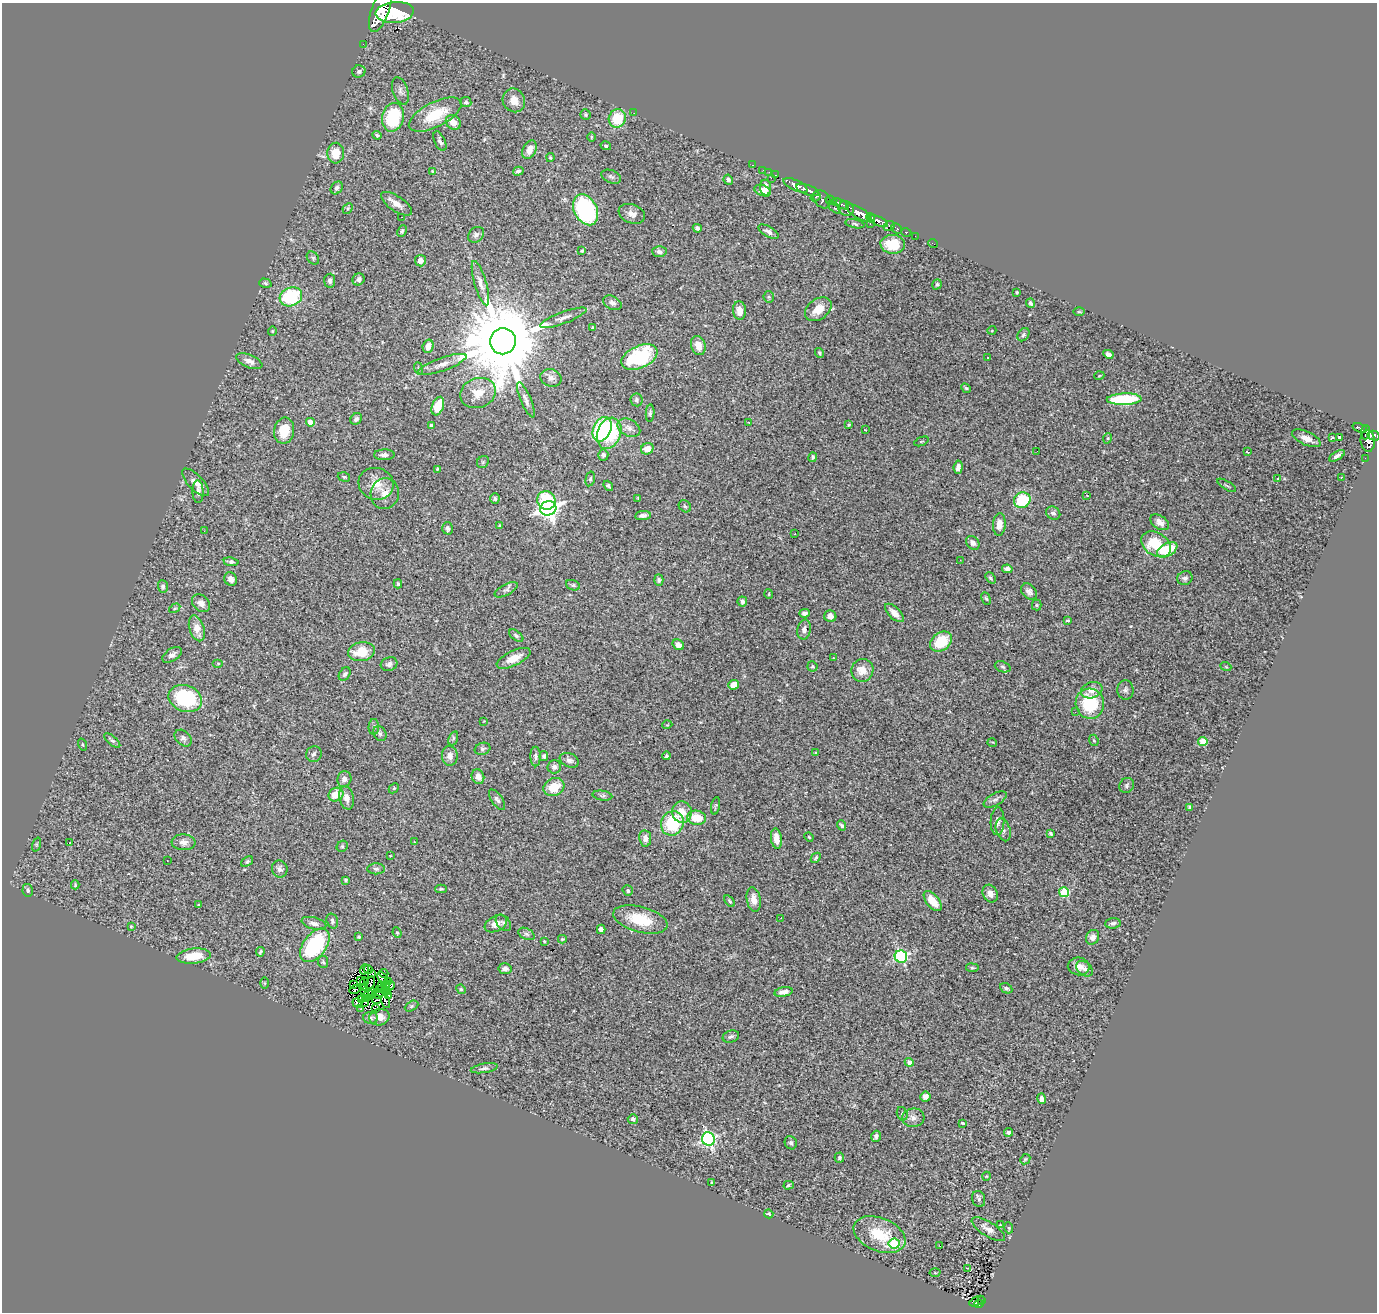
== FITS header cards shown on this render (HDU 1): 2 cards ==
NAXIS1  =                 1375
NAXIS2  =                 1310

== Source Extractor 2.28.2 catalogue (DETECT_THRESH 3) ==
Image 1375 x 1310 px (HDU 1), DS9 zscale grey, 1 PNG px = 1 image px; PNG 1379 x 1314 px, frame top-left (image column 1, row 1310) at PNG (2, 3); each listed source drawn as its Kron ellipse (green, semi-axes under 4 px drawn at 4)
Background 0.744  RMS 0.042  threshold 0.127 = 3 sigma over >= 5 px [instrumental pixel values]
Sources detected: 367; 8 with non-positive FLUX_AUTO (blend fragments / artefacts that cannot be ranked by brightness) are neither listed nor drawn; the other 359 listed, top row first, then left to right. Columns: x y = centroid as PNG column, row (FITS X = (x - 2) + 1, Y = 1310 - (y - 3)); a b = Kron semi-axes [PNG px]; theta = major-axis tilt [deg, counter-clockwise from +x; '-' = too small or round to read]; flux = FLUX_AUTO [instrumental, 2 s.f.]
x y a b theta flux
380 10 23 8 70 4300
395 12 19 10 5 7600
363 44 2 2 - 11
359 71 7 6 - 6.3
400 91 14 7 -71 13
514 100 12 11 - 30
466 102 5 5 - 5.7
634 113 2 2 - 5.9
435 115 29 12 27 98
586 115 5 5 - 4.7
393 117 14 11 76 140
617 118 9 8 - 88
453 122 8 6 -44 27
377 135 5 3 - 5.3
591 137 5 3 - 2.8
440 141 10 5 -65 9.4
606 146 5 4 - 4.1
529 150 10 6 66 22
336 153 10 8 87 50
550 157 4 3 - 3.6
753 165 3 2 - 30
763 170 2 2 - 9.7
433 171 4 4 - 3.1
518 171 5 4 - 6.1
769 172 2 2 - 10
776 175 3 2 - 38
611 177 10 6 -22 8
771 178 2 2 - 49
728 180 5 4 - 6.8
796 185 13 5 -25 1800
337 188 7 5 48 7.4
766 188 8 5 -82 23
808 190 12 5 -20 1600
763 191 8 5 -21 24
816 197 5 2 - 190
822 199 10 7 -50 680
831 200 5 4 - 620
396 204 18 7 -34 22
840 204 9 4 -26 460
834 207 8 3 -46 180
348 208 6 4 46 3.9
846 209 8 7 - 890
585 210 16 11 -62 340
859 213 14 5 -31 2600
632 214 14 9 -21 19
401 217 3 2 - 24
871 218 5 3 - 630
878 221 10 4 -24 1000
855 224 10 4 -12 5.4
870 224 3 2 - 36
889 226 5 5 - 280
697 228 5 4 - 8.1
897 228 6 3 -45 150
402 231 6 4 62 5.4
768 232 11 5 -29 11
906 232 5 3 - 74
476 235 9 7 43 9.9
915 236 2 2 - 11
933 243 5 2 - 12
893 244 12 9 -4 85
582 251 4 3 - 3.4
659 252 7 5 -3 11
313 258 7 5 -50 5.4
420 261 5 5 - 18
358 279 6 5 - 8
330 281 7 5 84 6.7
265 283 6 4 -18 4.3
480 283 23 6 -74 21
937 284 5 4 - 4.8
1017 292 3 3 - 3.1
291 297 11 9 26 190
769 297 6 5 - 4.2
612 303 10 6 -28 11
1030 303 4 3 - 5.7
818 309 15 10 37 39
739 310 9 6 -85 25
1079 312 6 4 0 3.2
563 318 24 6 20 18
593 328 4 3 - 7.2
992 330 4 3 - 2.4
272 331 4 4 - 2.7
1023 335 7 5 52 5.2
503 341 13 13 - 49000
428 346 7 5 74 22
698 346 10 7 -72 32
820 353 5 4 - 4
1108 354 5 4 - 9.7
639 357 19 11 24 210
988 358 3 2 - 12
249 361 14 6 -23 16
442 364 25 6 19 27
418 368 6 4 -71 4.2
1099 376 5 3 - 2.3
551 378 11 8 -17 13
966 388 5 4 - 3.5
478 393 18 14 21 50
1124 399 17 6 2 200
526 400 19 5 -66 14
636 400 6 6 - 6.7
438 406 10 6 70 66
650 413 9 4 85 5.5
356 419 6 5 - 9.2
310 422 4 4 - 42
748 422 3 3 - 12
849 425 3 3 - 3
432 426 4 4 - 13
629 428 12 8 -28 18
1360 428 7 3 -20 240
602 429 13 9 65 230
865 430 3 2 - 2
284 431 13 10 79 52
1366 432 7 3 86 290
609 433 16 11 69 200
1373 436 6 5 - 370
1332 437 3 2 - 7
1339 437 4 3 - 15
1108 438 5 3 - 2.9
1306 438 15 6 -25 21
921 441 8 2 21 2.2
1368 441 11 7 -84 760
647 449 6 5 - 27
1037 451 2 2 - 4
1248 452 3 2 - 4.9
384 455 10 5 1 10
603 455 5 5 - 7.4
1337 456 9 4 32 11
813 457 5 4 - 5.5
1365 458 2 2 - 8.4
483 462 6 5 - 4.6
958 467 7 4 84 11
437 469 3 2 - 2.5
344 477 6 4 -15 4.3
1341 477 3 2 - 2.7
1277 478 3 3 - 5.8
590 479 7 4 76 4.4
196 482 18 7 -46 22
376 484 17 16 - 45
1227 485 11 2 -32 3.7
608 486 5 3 - 6
198 492 11 5 -88 9.3
385 493 15 14 - 33
1087 495 4 3 - 2.3
495 499 5 4 - 5.7
638 499 4 3 - 3.5
546 500 9 8 - 130
1022 500 8 7 - 120
685 506 7 5 -44 4.5
548 508 8 7 - 1600
1053 513 7 6 - 7.8
643 515 8 4 7 10
1160 522 10 6 -34 18
999 524 11 6 86 23
500 525 4 3 - 3
448 528 6 5 - 7.1
204 531 3 2 - 2.9
795 534 3 2 - 3.4
973 543 7 6 - 11
1156 544 16 11 -32 110
1167 550 11 6 28 89
960 560 3 2 - 3.6
231 562 7 4 -8 7
1007 569 5 4 - 8.9
990 578 6 4 -50 4.5
1185 578 8 6 21 8.8
231 579 7 6 - 15
659 580 6 4 -89 6.5
398 584 4 3 - 4.4
573 585 7 5 -21 6.1
163 587 6 5 - 6.3
506 590 12 5 28 9.2
1029 591 9 7 -48 11
769 594 5 3 - 2.5
986 598 6 4 -62 3.8
742 601 5 4 - 7.7
201 603 10 7 -40 17
1037 605 5 5 - 4
175 608 6 4 31 3.5
805 613 5 4 - 9.6
894 613 12 5 -44 21
830 616 6 6 - 21
1067 620 4 3 - 3.3
197 628 13 7 -72 35
804 630 10 6 78 13
516 636 8 4 -38 6
941 642 12 8 36 87
678 645 6 5 - 20
361 652 13 9 9 70
172 655 11 6 34 12
514 658 18 7 25 39
833 658 3 2 - 2.6
218 663 5 3 - 2.7
389 664 8 6 19 9.3
812 666 5 5 - 4.3
1003 667 8 5 -20 5.9
1226 667 5 3 - 2.4
862 670 11 11 - 34
345 674 7 5 55 7
734 685 5 5 - 30
1092 690 11 8 18 21
1125 690 10 8 -85 9.5
185 699 17 13 -19 220
1090 704 15 14 - 170
1075 712 3 2 - 3.6
484 721 2 2 - 1.5
667 725 5 3 - 2.1
374 727 8 5 89 6.5
380 734 8 6 -57 6.7
183 738 10 7 -42 9.8
453 738 7 4 71 5.2
112 740 10 4 -39 7.8
1094 740 6 4 -68 3.8
1203 741 4 4 - 76
992 742 5 3 - 2.5
82 745 6 3 -71 2.8
483 749 8 6 17 6.1
815 752 3 3 - 8.3
314 754 8 7 - 8.8
450 756 10 8 -86 16
536 756 10 5 -88 9.7
544 756 5 4 - 6.4
666 756 4 4 - 4.8
569 760 10 6 -21 12
554 767 7 6 - 9
478 777 7 6 - 18
344 779 8 7 - 14
1127 785 8 7 - 6.6
554 787 11 8 27 63
394 788 6 4 44 3.6
336 795 8 6 30 48
602 796 10 5 -8 6.1
347 798 12 7 -75 21
995 799 12 6 29 12
497 800 12 5 -55 8.7
715 806 9 3 79 3.8
1190 807 4 3 - 6.4
682 812 11 10 - 39
697 818 9 7 -9 61
998 821 14 7 88 14
672 823 12 11 - 150
841 825 5 4 - 5.6
1003 830 11 7 -72 11
1051 833 4 3 - 4.9
809 837 5 4 - 3.2
645 838 8 6 -81 15
776 839 10 5 -83 30
184 842 12 8 -3 17
414 842 2 2 - 1.8
69 843 3 3 - 29
36 845 7 3 71 3.3
342 846 6 5 - 4
390 856 3 2 - 2
816 858 5 3 - 4
167 861 3 2 - 3.4
247 862 7 4 37 4.4
280 869 8 7 - 9.8
376 869 9 5 -1 7.5
346 880 4 3 - 3.7
75 885 4 3 - 3.3
441 889 6 4 1 4.2
28 890 6 5 - 6.2
628 891 5 5 - 5.2
1064 892 5 5 - 170
990 894 9 7 -62 18
754 899 12 7 -81 24
730 901 6 4 -54 4.5
933 901 12 6 -51 41
199 905 3 3 - 2.9
781 918 2 2 - 2.6
640 919 28 12 -15 100
332 921 8 5 -72 6.9
314 923 13 6 -15 14
503 923 9 6 -51 8.5
1113 923 8 5 5 7.2
496 924 12 7 26 22
131 926 4 3 - 2.4
601 929 4 4 - 13
397 933 5 4 - 3.7
526 934 8 5 -27 6.8
359 937 3 3 - 3.8
1093 937 7 6 - 14
562 939 4 3 - 2.8
544 941 4 3 - 3
315 945 19 11 52 260
260 952 5 4 - 4.7
194 956 17 7 6 67
901 957 6 6 - 410
323 962 6 5 - 4.6
1079 966 11 9 -9 20
972 968 6 4 -7 4.4
368 969 4 2 - 0.069
505 969 6 5 - 12
1084 969 9 6 -38 11
364 970 5 2 - 5.1
372 973 3 2 - 6.5
384 973 4 2 - 5.3
383 979 8 3 -65 4.8
360 980 4 2 - 1.6
388 981 3 2 - 2.3
364 982 4 2 - 1.7
370 982 6 2 72 4.6
265 983 6 4 -90 2.8
353 984 3 2 - 1.9
381 985 2 2 - 1.9
386 985 3 2 - 5.6
390 986 6 4 71 7
365 987 2 2 - 1.2
1006 988 6 5 - 6.1
379 989 2 2 - 1.5
461 989 5 4 - 4
355 990 5 2 - 3.8
364 991 3 2 - 4.3
387 992 2 2 - 2.3
784 992 9 4 10 14
372 993 5 2 - 5.1
369 994 5 4 - 2.7
378 995 5 2 - 4.4
388 995 3 2 - 0.12
366 997 4 2 - 0.42
362 1000 3 2 - 2.2
377 1000 5 2 - 1.8
385 1001 6 2 -67 11
365 1002 3 2 - 3.9
358 1003 6 3 -35 12
411 1006 7 4 28 4.6
361 1008 3 2 - 2.1
375 1008 3 2 - 2.4
379 1017 10 8 13 23
370 1018 7 5 -4 7.3
731 1036 8 6 20 7.5
909 1062 4 4 - 14
484 1068 13 4 9 9
925 1097 5 5 - 15
1041 1099 5 4 - 12
902 1114 7 5 -73 6.1
913 1118 11 9 5 18
633 1119 5 5 - 9.7
962 1123 4 3 - 13
1009 1132 4 3 - 9.9
876 1136 5 5 - 10
708 1139 7 6 - 600
791 1143 7 6 - 6.5
839 1158 5 5 - 6
1025 1159 6 4 44 4.1
987 1176 4 3 - 2.3
712 1183 4 3 - 3.8
789 1185 5 4 - 4
979 1199 8 6 -73 6.9
769 1214 4 4 - 4.6
1000 1225 3 2 - 1.8
1009 1228 5 3 - 2.8
988 1229 19 7 -32 20
880 1235 27 16 -22 99
894 1244 6 5 - 200
940 1246 2 2 - 2.2
967 1268 3 2 - 2.3
935 1273 5 3 - 3.3
982 1300 2 2 - 8.8
977 1301 8 3 27 77
979 1304 5 3 - 84
At the frame edge (FLAGS 8, measured only in part): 1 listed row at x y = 380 10
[8 non-positive-flux detections neither listed nor drawn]